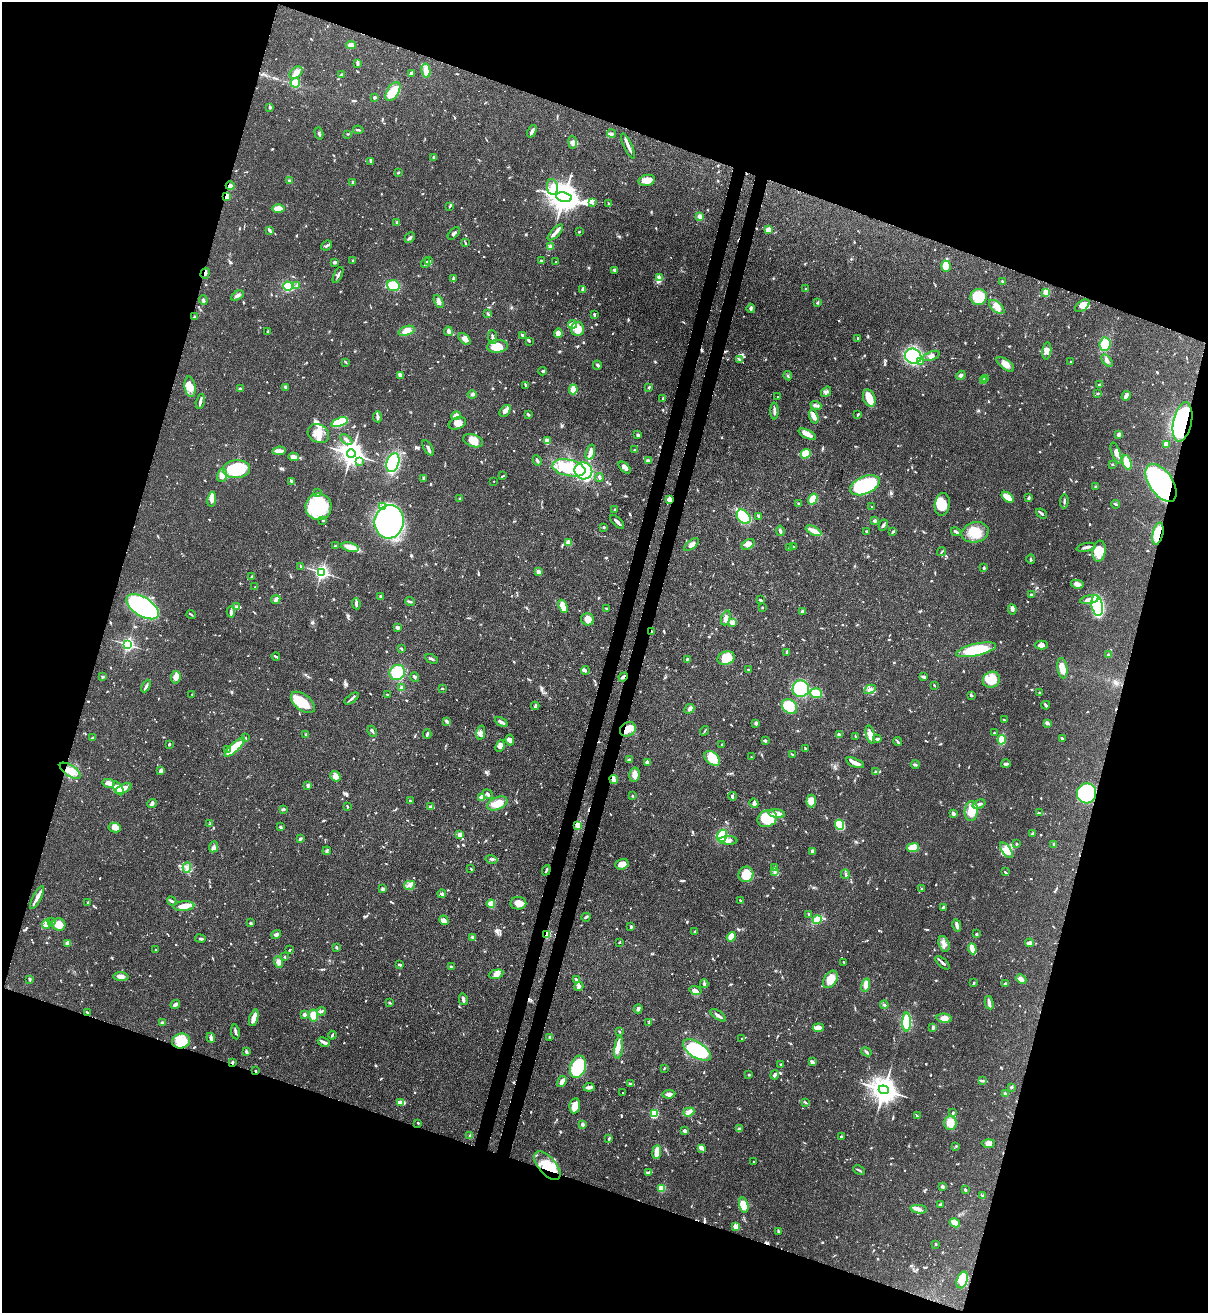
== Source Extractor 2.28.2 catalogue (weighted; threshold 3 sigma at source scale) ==
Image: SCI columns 218-5038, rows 31-5272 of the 5382 x 5303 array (HDU 1 of 3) = the unmasked area's bounding box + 8 px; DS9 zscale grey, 4 x 4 block average (1 PNG px = mean of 4 x 4 image px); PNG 1210 x 1315 px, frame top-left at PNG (2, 2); each listed source drawn as its Kron ellipse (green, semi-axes under 4 px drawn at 4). Shown black and unused: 38% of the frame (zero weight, under 3 of 4 exposures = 7% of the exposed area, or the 3 px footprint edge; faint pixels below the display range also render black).
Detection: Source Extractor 2.28.2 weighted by HDU 2 'WHT'. Background 0.0772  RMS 0.0038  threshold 0.0173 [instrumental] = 3 sigma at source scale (4.5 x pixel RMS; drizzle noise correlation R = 1.50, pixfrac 1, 0.05/0.05 arcsec/px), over >= 5 px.
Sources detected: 1127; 3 inside a brighter object's white glare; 4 cosmic-ray / hot-pixel residue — neither listed nor drawn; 18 coinciding with a brighter row at this scale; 75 inside a brighter listed object's ellipse — not listed separately; of the other 1027, all 500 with FLUX_AUTO >= 2.06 (the completeness limit of this list) listed and drawn (527 fainter detections not listed), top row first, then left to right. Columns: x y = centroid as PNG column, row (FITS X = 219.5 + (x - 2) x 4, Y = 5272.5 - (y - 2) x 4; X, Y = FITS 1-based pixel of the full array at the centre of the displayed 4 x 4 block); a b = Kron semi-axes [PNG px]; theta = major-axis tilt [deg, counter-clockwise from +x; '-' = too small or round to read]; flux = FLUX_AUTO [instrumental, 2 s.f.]
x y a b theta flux
351 45 5 4 - 9.4
358 63 3 2 - 4.4
426 71 7 3 -77 30
296 73 7 5 40 12
411 73 3 3 - 6.9
341 75 3 2 - 2.4
295 83 5 4 - 27
393 92 10 6 59 47
374 98 3 2 - 3.6
270 107 4 3 - 4
358 130 5 2 - 3.4
532 131 7 2 65 12
319 133 6 2 -73 4.5
612 133 4 3 - 5
348 134 3 2 - 2.2
573 142 6 4 -82 12
628 146 13 2 -65 12
434 157 2 2 - 2.7
371 161 4 2 - 2.5
398 173 2 2 - 3.6
289 180 3 2 - 2.9
647 180 8 5 11 22
353 182 4 2 - 2.4
230 186 4 3 - 7.2
552 187 8 5 -83 18
226 196 4 2 - 11
564 197 8 4 -11 4600
593 203 3 2 - 2.4
608 204 3 2 - 2.6
450 206 3 2 - 2.2
278 208 6 3 1 29
700 216 4 3 - 9.4
397 222 3 2 - 2.4
270 230 4 2 - 5.1
768 230 3 3 - 28
555 232 10 3 47 11
579 232 2 2 - 2.2
454 233 7 2 46 4.8
410 238 6 2 44 4.7
465 243 4 2 - 2.4
326 246 6 2 41 4.1
550 247 4 3 - 5
429 260 3 2 - 3.1
353 261 3 2 - 2.1
542 261 4 2 - 4.3
335 262 3 2 - 9.2
556 262 2 2 - 3
425 263 5 2 - 3.4
946 266 6 5 - 17
614 270 3 2 - 2.8
205 273 5 2 - 5.9
338 275 9 2 65 5.7
660 278 2 2 - 2.1
453 279 3 2 - 2.5
1003 281 4 2 - 3.7
288 286 5 4 - 44
296 286 2 2 - 2.5
393 286 6 5 - 43
583 289 3 2 - 16
806 289 2 2 - 6.8
1046 293 3 2 - 12
237 296 7 3 33 6
978 297 8 8 - 58
203 300 5 3 - 3.6
439 301 7 3 -62 7.9
817 303 3 2 - 4.6
1082 306 8 5 37 23
997 307 9 5 -41 20
751 308 4 2 - 6.2
488 314 3 2 - 2.6
594 315 4 2 - 3.9
194 317 4 2 - 2.1
573 324 5 3 - 34
578 329 7 6 - 33
268 331 3 2 - 2.1
407 331 8 4 19 23
448 331 4 3 - 6.5
558 333 5 4 - 13
523 335 4 2 - 6.4
492 337 7 2 -84 7.6
858 338 3 2 - 2.1
465 339 7 4 -45 11
529 341 3 2 - 2.1
1105 344 7 5 85 43
497 346 10 6 5 44
1047 351 8 4 82 12
913 356 8 7 - 250
931 356 9 3 20 8.6
739 359 4 2 - 3.2
1107 360 7 3 -50 6
921 361 4 2 - 3.6
1071 361 3 2 - 2.3
346 362 4 2 - 2.3
1005 364 10 5 -37 17
597 365 5 2 - 4.4
543 371 4 2 - 4.9
400 375 3 2 - 12
961 375 5 3 - 4.8
788 376 4 2 - 3.4
986 378 3 3 - 3.3
984 381 4 2 - 3.9
525 385 3 2 - 4.9
1100 385 3 2 - 5
190 387 10 5 -82 23
285 387 3 2 - 5.5
649 387 4 2 - 2.9
240 389 3 2 - 2.7
573 389 5 2 - 43
826 392 6 3 52 5.9
1098 393 4 2 - 2.7
472 395 4 3 - 5.1
1126 396 5 3 - 13
778 397 2 2 - 2.1
869 398 9 6 -69 34
663 399 4 2 - 2.7
200 401 7 2 76 9.7
816 405 5 3 - 6.7
505 411 7 4 51 9.7
774 411 8 2 -89 7.8
528 414 3 2 - 3.7
858 414 4 2 - 2.5
456 416 5 4 - 14
814 416 7 3 -73 16
377 417 5 3 - 7.7
340 422 8 4 20 93
1182 422 20 9 78 370
457 423 9 5 21 15
318 434 11 9 -28 33
807 434 9 3 -27 17
1119 434 4 3 - 6
638 435 3 2 - 5.3
346 439 7 2 -38 5.8
548 440 4 3 - 8.8
473 441 10 6 -19 27
1166 444 4 3 - 9
428 448 8 2 -60 7.7
634 450 2 2 - 2.9
279 451 7 2 7 15
590 452 8 3 74 9.8
1116 453 11 4 -71 13
351 454 4 4 - 2600
806 454 5 4 - 59
293 457 5 4 - 11
537 460 5 2 - 5.9
359 461 4 2 - 4.5
648 461 2 2 - 9.2
1127 462 8 4 -73 49
393 463 10 6 72 140
1113 464 4 2 - 2.1
569 468 17 8 -12 100
625 468 7 4 -44 8.4
236 469 13 9 3 150
583 471 9 8 - 150
222 475 7 4 76 11
503 476 4 2 - 2.1
424 478 4 2 - 4
599 478 4 2 - 3.2
291 481 3 2 - 4.9
494 481 2 2 - 2.8
1161 483 21 11 -55 560
865 485 15 8 23 240
1096 486 3 2 - 2.9
317 493 2 2 - 3.2
1008 497 7 3 -39 36
1028 498 4 2 - 4.9
212 499 7 4 82 14
459 499 4 2 - 2.1
669 499 4 3 - 11
813 499 6 3 58 42
1064 501 7 2 86 4.9
799 504 3 3 - 3.1
942 504 11 7 79 43
1115 504 4 2 - 2.7
383 506 4 3 - 8.1
872 506 2 2 - 2.3
318 507 13 13 - 180
615 509 3 2 - 2.6
1042 513 6 2 -37 4.9
759 516 4 3 - 7.6
744 517 8 6 -49 56
323 520 2 2 - 7.1
875 521 2 2 - 17
389 522 17 14 82 1200
617 522 9 2 -44 8.7
883 525 6 2 64 4.2
604 527 3 2 - 3.3
780 531 5 2 - 4.8
813 531 8 3 -27 20
866 531 2 2 - 2.3
893 532 4 2 - 3.8
956 532 5 2 - 5
975 532 14 10 14 45
1158 534 11 5 78 72
569 543 4 3 - 18
748 544 7 4 35 15
691 545 9 3 40 9.5
335 546 3 2 - 2.2
350 547 9 4 -13 22
793 547 2 2 - 2.4
1086 547 9 2 12 8.6
789 548 3 2 - 2.5
1099 551 10 6 82 31
942 552 5 2 - 2.4
1031 559 4 2 - 3.5
300 566 3 2 - 2.4
984 568 3 2 - 3.3
321 572 2 2 - 790
538 572 3 3 - 7.8
252 577 3 2 - 5.7
1077 584 6 4 -10 12
255 587 2 2 - 2.1
1032 595 4 2 - 5.2
381 596 2 2 - 5.4
276 600 5 3 - 7.4
760 600 4 2 - 3.7
1089 600 9 3 11 18
410 601 5 2 - 3.4
356 604 5 3 - 5.5
1097 605 11 5 -80 260
563 606 7 4 -68 36
142 607 18 9 -32 510
237 607 4 3 - 5.5
762 607 2 2 - 2.5
607 609 2 2 - 3.2
1012 609 5 3 - 7.7
803 611 3 2 - 7
231 612 5 2 - 6.4
191 614 5 2 - 3.1
726 618 7 4 70 12
588 619 7 6 - 16
732 623 3 2 - 2.6
397 627 2 2 - 9.3
652 631 2 2 - 2.3
128 644 2 2 - 630
1041 645 6 4 1 11
401 649 3 2 - 2.9
976 650 20 6 12 100
787 652 3 2 - 4.5
1109 655 3 3 - 4.5
276 656 4 2 - 3.4
726 658 9 6 18 39
431 659 7 2 -30 4.4
687 659 3 2 - 3
1062 668 10 4 -81 26
585 670 4 2 - 3.3
749 670 3 2 - 3.3
397 672 8 7 - 80
103 677 3 2 - 2.6
176 677 6 4 83 17
415 677 5 3 - 4.3
623 677 5 2 - 7.5
924 677 4 2 - 5.8
991 680 9 7 30 53
934 685 2 2 - 2.4
146 686 7 2 62 5.3
401 687 3 2 - 4.2
442 688 3 2 - 3.2
801 689 8 8 - 130
870 689 6 3 26 6.4
816 693 6 5 - 45
1040 693 3 2 - 3.6
192 694 2 2 - 2.1
387 694 2 2 - 2.6
971 695 3 2 - 2.3
352 698 8 2 37 5.6
303 702 14 8 -39 56
1046 705 4 2 - 4.6
535 706 4 2 - 6.2
790 707 8 6 -44 77
689 709 5 3 - 7.1
1004 720 3 2 - 2.1
447 721 3 2 - 7.4
501 722 7 2 -27 7.8
756 723 4 3 - 4.1
1047 723 3 2 - 9.5
628 729 8 7 - 27
372 731 6 2 -66 3
705 731 5 2 - 2.3
481 733 7 3 78 7.3
994 733 3 2 - 2.6
427 734 5 2 - 5.2
839 734 3 2 - 3
306 735 2 2 - 5.4
870 735 9 4 -74 15
856 736 4 2 - 2.4
245 737 2 2 - 2.8
92 738 4 2 - 2.3
877 739 4 2 - 4.1
1062 739 3 2 - 3
510 740 5 4 - 8.6
765 740 2 2 - 12
1002 740 4 3 - 31
898 742 4 2 - 3.6
169 744 3 2 - 3.7
722 744 2 2 - 3.3
500 746 6 3 68 10
235 747 13 4 43 74
805 748 3 2 - 3
227 750 3 2 - 2.5
793 755 3 2 - 2.3
751 757 2 2 - 3.4
712 758 9 6 -42 54
629 759 3 2 - 3.3
647 762 4 3 - 6
855 763 10 2 -22 19
915 764 4 2 - 3.4
1006 764 5 2 - 7.6
161 770 3 2 - 13
70 771 12 5 -34 25
876 772 4 2 - 5.2
634 775 7 5 79 14
335 776 5 4 - 15
614 779 4 2 - 20
109 783 6 3 -12 15
308 785 2 2 - 26
118 788 7 4 -62 31
123 789 9 4 27 20
1086 793 10 9 - 190
488 794 5 3 - 4.8
632 796 2 2 - 2.3
732 796 4 2 - 4
482 798 4 4 - 21
410 801 3 2 - 2.2
811 801 6 5 - 25
152 803 5 3 - 6.4
497 803 11 6 23 29
754 803 5 4 - 7
979 804 7 2 19 10
347 806 3 2 - 2.1
430 807 2 2 - 23
283 809 3 2 - 3.5
971 811 10 6 86 41
777 813 8 4 -8 16
1040 813 3 2 - 3.2
953 814 2 2 - 9
767 818 10 8 24 110
210 824 2 2 - 2.3
840 825 5 4 - 52
578 826 4 3 - 16
115 827 6 4 -11 19
280 827 2 2 - 12
1032 834 3 2 - 4.3
460 835 2 2 - 11
722 836 6 5 - 50
300 839 4 2 - 5.4
728 840 9 3 -2 11
1016 844 2 2 - 2.6
1054 845 3 2 - 4.5
213 847 5 3 - 6.7
913 848 6 4 7 66
1006 850 9 4 -54 17
327 851 4 2 - 3.7
813 851 3 3 - 7.1
491 859 6 3 -13 5.1
622 864 7 5 18 22
774 867 4 2 - 3.4
187 868 5 2 - 6.1
471 869 2 2 - 2.2
546 870 5 2 - 3.5
775 872 4 3 - 4.5
1005 872 3 2 - 3.6
746 874 8 7 - 51
845 874 5 2 - 3.6
410 885 5 3 - 7.3
383 889 3 2 - 6.2
921 889 2 2 - 2.3
442 894 4 3 - 4.2
37 897 13 3 63 13
741 900 3 2 - 2.8
172 901 5 3 - 4.7
88 902 2 2 - 5.2
518 903 8 6 1 19
491 904 4 4 - 22
184 906 10 4 5 26
943 907 3 2 - 5.9
809 915 3 2 - 2.5
586 917 5 2 - 6.5
444 920 5 4 - 9.4
817 920 4 3 - 42
52 922 4 2 - 2.3
251 923 4 2 - 3.6
46 924 5 4 - 12
59 924 6 6 - 22
957 925 6 2 -78 11
631 927 3 2 - 4.1
695 932 3 2 - 5.4
276 934 5 3 - 4.9
547 934 2 2 - 100
976 934 2 2 - 12
473 937 4 3 - 4.8
731 937 5 4 - 30
200 939 5 2 - 3.8
620 942 2 2 - 5.4
68 943 4 3 - 10
1030 943 4 2 - 12
944 944 8 5 -71 13
336 947 3 2 - 3.8
156 949 2 2 - 2.3
972 949 5 3 - 17
289 950 2 2 - 3.3
285 957 2 2 - 2.3
278 962 6 4 -68 10
844 962 2 2 - 2.2
942 963 9 2 -42 7.3
400 965 3 2 - 5.1
451 966 2 2 - 5.9
496 974 7 4 14 9.3
121 977 7 4 -2 13
30 979 3 2 - 4.7
576 979 4 2 - 2.7
830 979 9 6 55 32
1021 979 5 3 - 13
974 983 2 2 - 3
1005 983 3 2 - 2.6
704 984 4 2 - 5.8
866 985 7 4 76 15
579 987 5 3 - 4.7
695 990 6 4 -14 7.9
463 999 6 3 -76 7.1
390 1003 3 2 - 2.1
989 1003 7 2 -77 10
175 1004 5 3 - 7.3
884 1005 4 2 - 3.1
638 1009 4 3 - 5.1
322 1011 4 2 - 3.2
88 1013 4 2 - 3.3
304 1014 2 2 - 18
313 1015 6 4 -81 21
718 1015 9 2 -35 9.5
254 1018 8 3 74 29
944 1018 8 4 -5 14
907 1022 9 4 90 80
162 1023 3 3 - 6.1
649 1023 3 2 - 2.2
818 1028 5 4 - 20
933 1028 4 2 - 4.1
619 1031 4 2 - 2.2
235 1032 7 2 -81 5.4
332 1035 4 2 - 3.6
550 1037 3 2 - 3.5
211 1038 5 3 - 7.4
742 1038 2 2 - 2.2
181 1041 9 7 15 48
324 1042 6 2 -29 12
619 1048 11 3 83 13
697 1050 16 7 -32 220
246 1052 4 2 - 6.3
867 1052 5 2 - 3.3
232 1062 3 2 - 4.1
812 1062 4 3 - 5.8
781 1064 2 2 - 3.5
578 1067 11 7 74 160
664 1068 3 2 - 2.1
255 1071 2 2 - 2.1
749 1075 3 2 - 2.1
775 1075 5 2 - 7.7
982 1081 4 2 - 3.5
562 1082 6 4 57 9.4
630 1084 3 3 - 3.7
589 1087 5 2 - 11
1012 1087 3 2 - 2.2
884 1090 5 4 - 3400
622 1093 2 2 - 5.5
669 1094 6 3 5 11
1006 1094 3 3 - 3.6
401 1102 4 3 - 8.4
806 1103 3 2 - 3.4
575 1106 8 5 82 22
689 1112 5 4 - 9.7
953 1113 3 2 - 3.4
654 1114 2 2 - 210
917 1116 4 2 - 2.3
418 1123 2 2 - 2.5
950 1123 7 6 - 27
583 1124 2 2 - 12
739 1129 3 3 - 3.8
685 1131 3 2 - 5.5
469 1136 3 2 - 2.1
841 1137 2 2 - 6.2
609 1138 4 2 - 2.9
988 1143 6 4 1 9.9
956 1146 2 2 - 2.8
702 1148 4 4 - 7
657 1152 7 3 84 31
754 1162 2 2 - 2.7
547 1165 17 8 -49 58
859 1170 6 2 -24 3.2
648 1172 3 2 - 3
942 1186 4 2 - 4.5
662 1188 2 2 - 120
965 1190 3 2 - 3.4
983 1196 3 2 - 3.7
941 1204 3 2 - 4.3
744 1205 7 4 -75 26
919 1209 8 3 -6 7.7
955 1223 5 3 - 24
736 1227 4 3 - 20
778 1231 3 2 - 2.2
935 1244 2 2 - 2.5
962 1280 8 5 70 45
Overlapping masked pixels (flux is a lower limit): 16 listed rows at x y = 230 186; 226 196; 205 273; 1182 422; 1161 483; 669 499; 1158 534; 652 631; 623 677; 628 729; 614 779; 1086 793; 547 934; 232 1062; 255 1071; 547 1165
Diffuse or blended objects may show on this block-average render without a row.